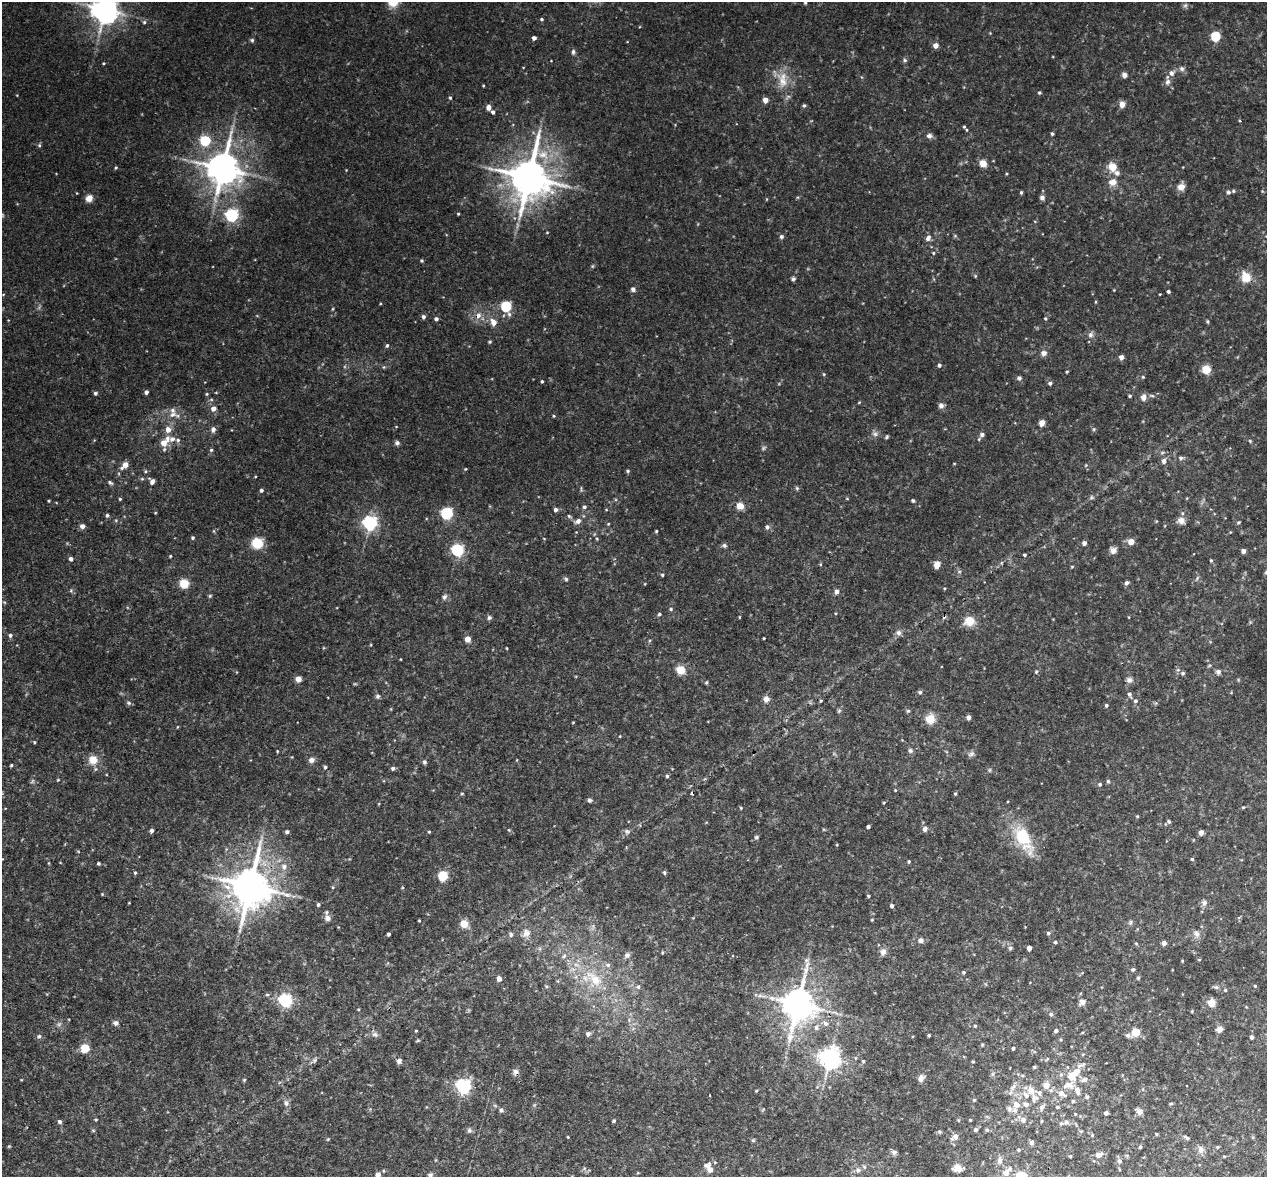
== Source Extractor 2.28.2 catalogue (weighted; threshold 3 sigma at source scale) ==
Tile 7 of 4 x 4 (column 3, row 2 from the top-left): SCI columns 2532-3796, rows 2617-3791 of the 5067 x 5109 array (HDU 1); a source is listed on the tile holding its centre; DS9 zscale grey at full resolution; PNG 1269 x 1179 px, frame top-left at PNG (2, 2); no overlay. Shown black and unused: <1% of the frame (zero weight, under 3 of 4 exposures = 2% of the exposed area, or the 3 px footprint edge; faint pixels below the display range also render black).
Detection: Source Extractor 2.28.2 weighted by HDU 2 'WHT'; one run over the whole footprint, this tile lists its part. Background 0.043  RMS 0.0066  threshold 0.0296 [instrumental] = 3 sigma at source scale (4.5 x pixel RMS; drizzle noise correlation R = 1.50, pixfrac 1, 0.05/0.05 arcsec/px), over >= 5 px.
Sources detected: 393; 5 too faint to see at this stretch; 1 cosmic-ray / hot-pixel residue — not listed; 12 inside a brighter listed object's ellipse — not listed separately; the other 375 listed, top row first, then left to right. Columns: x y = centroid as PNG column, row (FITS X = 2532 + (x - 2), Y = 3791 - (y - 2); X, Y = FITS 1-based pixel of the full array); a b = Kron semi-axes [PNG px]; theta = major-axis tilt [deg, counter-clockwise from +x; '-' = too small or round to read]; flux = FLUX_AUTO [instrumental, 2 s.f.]
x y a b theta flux
393 2 12 11 - 9.5
805 3 4 4 - 0.75
1185 5 7 5 43 1.3
105 10 8 8 - 880
542 19 4 3 - 0.89
144 22 5 4 - 0.97
1216 36 5 5 - 39
534 38 4 4 - 2.4
252 40 6 5 - 1.1
936 45 5 5 - 5.2
573 52 7 5 -90 1.5
905 60 6 5 - 1.2
104 63 3 3 - 0.6
1182 69 7 6 - 1.9
1172 73 8 7 - 2.8
1124 75 6 6 - 2.3
783 80 25 12 88 12
1168 82 9 7 61 2.4
483 86 3 2 - 0.51
1039 93 4 4 - 0.96
450 98 4 4 - 0.86
765 100 4 4 - 6
1122 104 5 4 - 7.9
804 105 5 4 - 1
488 107 6 5 - 2.7
493 112 5 4 - 1.7
964 127 6 5 - 1
1052 134 4 4 - 1.2
929 136 7 7 - 2.2
205 141 5 5 - 43
39 145 5 5 - 1
983 163 8 7 - 5.7
1112 167 9 8 - 9.2
116 168 4 3 - 0.76
223 168 10 9 - 1500
529 177 12 11 - 2200
1112 182 11 9 5 5.1
1181 187 8 7 - 5.3
1233 191 4 4 - 0.99
1262 191 5 3 - 0.56
1021 192 4 3 - 0.98
1228 192 5 5 - 1.2
1042 197 7 6 - 2.3
89 198 8 7 - 4.7
458 214 3 3 - 0.69
232 215 6 5 - 120
547 232 4 3 - 0.46
955 236 6 4 -19 0.72
781 237 6 6 - 1.4
928 238 8 6 66 2.8
933 253 4 4 - 0.65
422 260 4 4 - 0.9
975 276 5 3 - 0.61
1246 277 12 10 -65 10
793 279 6 5 - 1.3
633 289 7 6 - 1.7
1114 290 3 3 - 0.44
1168 291 3 3 - 1.4
1160 294 3 2 - 0.42
506 306 6 5 - 55
332 309 5 3 - 0.58
478 315 8 7 - 3.5
423 317 5 4 - 1.8
1045 318 4 4 - 0.86
436 319 4 4 - 1.8
1208 321 5 4 - 0.89
493 322 7 6 - 5.7
1090 335 9 7 63 2.4
490 342 4 4 - 0.8
387 345 5 4 - 1.1
1044 353 8 7 - 2.7
1121 357 4 4 - 3.9
939 365 4 4 - 1.6
384 367 5 3 - 0.67
1206 369 9 9 - 7.4
1067 372 4 3 - 0.66
824 374 4 4 - 0.67
1143 377 4 4 - 0.78
1019 378 6 6 - 1.3
542 381 3 3 - 0.86
1050 383 5 4 - 1.7
146 392 4 4 - 2
95 393 4 4 - 1.4
207 394 5 4 - 0.75
1152 395 7 4 -9 1.1
1130 396 4 3 - 0.98
1143 397 9 7 -88 3.2
859 402 4 3 - 0.58
941 406 7 6 - 2.3
213 408 5 5 - 4.4
173 414 11 9 18 4.9
554 416 3 3 - 0.68
1042 423 5 4 - 8.1
168 429 6 6 - 5.3
213 429 6 5 - 2.9
1094 429 5 5 - 0.92
875 434 9 6 -10 2.2
982 435 7 6 - 2
887 437 5 3 - 0.92
172 439 11 7 5 3.7
1250 441 6 4 -46 0.78
163 443 8 7 - 6.1
397 443 6 6 - 1.7
211 450 5 4 - 0.96
1181 458 6 6 - 1.5
1164 461 6 6 - 2.7
125 465 7 5 43 6.7
465 469 4 3 - 0.54
145 471 5 3 - 0.78
628 471 5 4 - 0.92
152 482 6 5 - 2.6
110 483 7 4 -36 1.2
797 488 5 5 - 0.94
261 490 4 3 - 1.5
1091 497 6 4 60 1
120 499 4 4 - 0.78
49 501 3 3 - 0.68
913 501 4 4 - 1.3
740 506 7 7 - 6.6
584 507 5 4 - 1.5
556 510 5 4 - 2.1
447 513 5 5 - 89
107 515 4 4 - 1.3
569 516 6 4 -45 1
578 521 9 7 37 2.9
1181 521 10 9 - 4.1
1238 522 5 4 - 0.83
370 523 6 6 - 170
608 524 4 3 - 0.55
82 526 5 4 - 3.6
767 527 6 5 - 2
656 531 3 3 - 0.76
193 538 4 4 - 1
544 539 4 3 - 0.45
597 539 5 4 - 0.68
1131 541 4 4 - 10
257 543 9 9 - 17
1084 543 4 4 - 2.8
724 545 7 6 - 1.4
458 550 5 5 - 100
1113 550 7 7 - 3
1244 551 4 4 - 3.5
1024 555 4 3 - 0.93
170 556 4 3 - 0.57
71 559 4 4 - 2.3
1211 560 4 3 - 0.75
820 564 5 3 - 0.63
937 565 5 4 - 13
1072 566 5 3 - 0.63
959 571 6 4 1 0.93
662 575 4 4 - 0.87
1197 578 7 3 54 0.94
566 579 5 5 - 1
1127 583 5 4 - 1.9
184 584 9 9 - 10
645 584 4 3 - 0.5
944 588 4 3 - 0.58
71 591 6 4 1 0.96
837 591 5 5 - 3.5
210 596 5 4 - 0.84
444 597 8 6 56 1.9
671 609 5 5 - 1
659 614 5 4 - 1.1
489 618 6 6 - 1.4
969 621 11 9 16 10
898 633 8 7 - 2.5
10 635 5 5 - 1.5
764 638 3 2 - 0.53
468 639 4 4 - 8
507 648 4 2 - 0.49
680 670 9 8 - 8.2
1178 670 6 4 -18 1
1036 672 5 4 - 1.1
1218 672 7 6 - 1.9
1183 673 5 5 - 1.1
298 679 4 4 - 8.3
1129 680 9 8 - 2.3
706 682 5 4 - 0.74
920 692 5 4 - 1.4
1130 694 8 5 -66 1.9
378 696 6 6 - 1.4
766 699 7 7 - 3.8
821 701 4 3 - 0.7
1135 701 5 5 - 1.4
128 703 7 5 -21 1.2
1106 705 5 4 - 1
839 711 6 5 - 1
908 711 6 5 - 0.89
968 717 4 4 - 3
930 719 12 10 86 8.2
573 722 4 2 - 0.49
177 727 4 3 - 0.48
620 736 4 3 - 0.42
34 742 4 3 - 0.68
277 751 3 3 - 0.51
910 751 6 6 - 1.6
971 754 10 6 24 2
93 760 11 11 - 8.8
312 760 7 6 - 3
424 762 6 6 - 1.3
11 765 3 3 - 0.82
325 767 5 4 - 1.1
393 768 5 4 - 1.7
667 776 4 4 - 1
58 780 4 3 - 0.55
1108 781 5 4 - 1.1
1100 784 5 5 - 1.3
895 790 4 3 - 0.53
462 793 5 4 - 0.84
955 794 4 3 - 0.83
590 800 5 5 - 1.4
884 803 3 3 - 0.61
1243 807 4 3 - 0.61
741 808 4 3 - 0.63
1137 816 4 4 - 0.65
1169 822 6 5 - 1.3
868 827 4 3 - 1.9
925 829 6 5 - 3.1
509 830 5 4 - 0.72
152 831 4 4 - 1.6
287 832 4 4 - 1.7
429 832 4 3 - 0.67
627 832 9 7 -21 1.9
1201 832 4 4 - 3.6
756 837 6 4 44 1
1023 837 43 18 -60 28
2 859 3 3 - 0.42
1192 859 4 4 - 0.83
909 862 4 4 - 0.92
49 863 5 3 - 0.57
98 863 3 3 - 1.1
284 867 8 8 - 3.5
135 873 5 4 - 0.93
664 873 6 4 -87 0.96
443 876 5 5 - 40
250 886 12 10 80 2200
333 887 5 3 - 0.67
402 888 4 3 - 0.56
102 894 4 3 - 0.56
868 896 4 3 - 0.9
1204 903 8 7 - 2.3
318 905 5 4 - 1.1
892 906 4 4 - 1.7
327 918 10 7 -65 3.3
872 920 4 3 - 0.58
419 921 3 2 - 0.61
1130 922 8 4 70 1.2
464 924 9 8 - 6.6
526 933 13 10 73 4.7
1048 933 5 5 - 1.3
1196 933 11 7 -57 2.8
389 934 4 3 - 1.4
511 935 7 5 89 1.5
920 940 7 6 - 2.5
1055 942 4 4 - 1
1136 943 4 4 - 0.73
1164 943 4 4 - 3.7
1010 948 6 5 - 1.1
1029 948 4 4 - 3.8
883 952 8 6 75 3.8
662 953 5 3 - 0.67
627 955 8 7 - 2.1
564 956 6 5 - 1.4
1199 960 5 3 - 0.53
1182 961 4 3 - 0.49
608 965 7 6 - 1.8
1133 970 5 4 - 1.2
963 972 4 4 - 0.92
1138 978 5 4 - 1.1
499 979 5 4 - 4
594 979 31 14 -43 23
1255 986 4 3 - 0.69
638 987 4 4 - 2.3
1216 987 7 4 -44 1.2
1225 990 4 4 - 0.81
267 994 6 4 0 0.81
285 1000 6 6 - 120
1082 1002 7 6 - 3.7
1211 1003 8 7 - 5.8
798 1004 11 9 80 1500
1192 1011 4 3 - 0.56
1051 1014 5 5 - 1.4
116 1023 7 6 - 1.9
826 1023 8 7 - 2.5
975 1026 4 4 - 0.76
816 1028 7 7 - 2.3
1219 1029 7 6 - 3.7
416 1031 3 3 - 0.58
1056 1031 5 4 - 1.5
1136 1032 8 8 - 8
588 1034 5 5 - 2.1
375 1035 9 6 -25 2.2
929 1035 3 3 - 0.93
1128 1035 7 5 -16 2.2
39 1036 7 5 31 1.4
1252 1037 4 4 - 2.1
982 1045 5 3 - 0.73
85 1048 5 5 - 26
1013 1048 3 3 - 1.3
1083 1054 5 3 - 0.64
830 1058 7 7 - 450
399 1061 6 6 - 2.3
863 1061 5 4 - 0.89
973 1062 4 3 - 0.73
1081 1065 15 5 24 2.5
1034 1067 5 4 - 0.76
516 1072 8 7 - 2.5
993 1074 7 4 71 1.1
1061 1074 6 5 - 1.2
1022 1076 6 4 0 0.91
1072 1076 10 7 -58 8.5
921 1078 9 7 55 2.9
244 1080 4 4 - 0.69
1085 1080 9 6 10 2.8
1046 1085 5 5 - 7.2
1069 1085 16 10 2 6.6
464 1086 6 6 - 170
1013 1087 14 6 49 3.5
1143 1089 6 3 72 0.75
1031 1090 11 9 -32 5.7
1051 1090 6 5 - 1.5
710 1095 3 2 - 0.89
1087 1097 5 5 - 0.96
974 1100 4 4 - 0.89
1073 1101 4 4 - 0.92
286 1103 9 7 -79 2.5
1026 1104 7 6 - 3.4
1171 1104 5 3 - 0.69
1016 1105 8 7 - 5
1042 1107 8 6 54 2.5
1057 1107 5 4 - 0.98
1009 1109 9 6 -68 2.3
501 1110 5 5 - 1.8
1139 1111 8 6 -45 3.4
1106 1113 4 4 - 2.3
1075 1114 4 3 - 0.46
96 1119 4 3 - 0.58
958 1120 5 3 - 0.58
970 1120 4 3 - 0.6
1023 1120 7 7 - 3.5
614 1121 4 3 - 0.95
1042 1121 5 3 - 0.65
60 1122 5 4 - 1.7
1066 1122 8 6 22 1.9
469 1130 7 7 - 1.5
976 1130 6 5 - 1.5
987 1130 6 5 - 1.1
939 1131 6 4 0 0.88
1156 1134 4 3 - 0.69
1092 1135 4 4 - 0.6
568 1137 4 2 - 0.49
955 1137 9 6 37 3.6
1187 1138 7 4 -31 1.5
328 1139 4 3 - 0.59
753 1140 5 5 - 0.8
1031 1142 5 4 - 2.5
9 1146 5 3 - 0.57
1140 1147 4 4 - 0.7
1218 1147 4 4 - 0.62
1201 1149 10 8 -80 3.1
1019 1150 5 4 - 0.95
894 1152 7 6 - 1.8
1099 1155 9 6 13 3.6
1070 1156 3 3 - 0.68
1224 1156 5 3 - 0.52
1000 1161 10 7 88 3.1
1119 1161 7 6 - 1.9
584 1168 6 4 -73 0.94
958 1168 11 7 -9 4.9
710 1169 8 5 -78 4.9
858 1170 7 7 - 2.4
1006 1173 7 6 - 6.4
378 1175 4 4 - 4.1
430 1175 7 7 - 1.6
1021 1176 5 5 - 31
Overlapping masked pixels (flux is a lower limit): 3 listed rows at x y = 250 886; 798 1004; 516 1072
Isophote crosses this tile's border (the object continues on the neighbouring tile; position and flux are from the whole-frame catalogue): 6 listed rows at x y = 393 2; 105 10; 2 859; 378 1175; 430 1175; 1021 1176